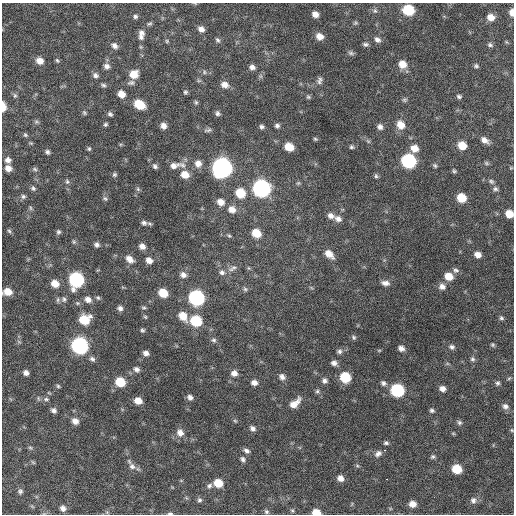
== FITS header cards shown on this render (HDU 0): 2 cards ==
NAXIS1  =                  512 / Axis length
NAXIS2  =                  512 / Axis length

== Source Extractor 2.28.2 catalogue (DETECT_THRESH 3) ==
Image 512 x 512 px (HDU 0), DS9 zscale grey, 1 PNG px = 1 image px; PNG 516 x 516 px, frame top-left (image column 1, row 512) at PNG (2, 3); no overlay
Background 593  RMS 18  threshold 53.5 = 3 sigma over >= 5 px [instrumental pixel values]
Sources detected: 200; all 200 listed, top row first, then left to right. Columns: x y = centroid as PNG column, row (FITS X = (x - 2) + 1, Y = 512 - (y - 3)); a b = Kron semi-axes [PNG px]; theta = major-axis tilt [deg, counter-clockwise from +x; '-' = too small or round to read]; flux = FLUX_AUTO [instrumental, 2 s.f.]
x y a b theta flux
408 10 8 7 - 57000
375 11 7 6 - 2700
512 12 7 4 -88 9400
315 14 6 5 - 6800
135 16 6 5 - 2600
491 17 7 7 - 11000
355 23 6 5 - 1800
149 24 8 5 21 2300
201 29 7 6 - 6300
141 33 9 8 - 5000
320 36 7 6 - 9100
141 37 8 6 46 3700
218 40 7 5 -49 2600
377 40 8 6 -33 4400
167 41 5 5 - 1600
365 44 7 5 -1 2700
490 45 7 5 -28 2700
114 46 8 6 -41 5400
141 47 6 4 -71 1500
351 53 8 5 -15 2600
57 60 7 5 -49 1900
40 61 8 7 - 10000
402 64 8 7 - 14000
107 66 7 7 - 5200
476 66 6 5 - 2300
252 67 6 6 - 4900
204 72 6 5 - 2000
134 74 8 8 - 16000
95 75 7 6 - 4200
319 80 10 6 72 3700
131 83 11 7 10 3900
103 85 8 5 -16 2700
225 85 9 7 -22 8200
185 92 5 5 - 2000
121 94 7 6 - 12000
15 95 7 5 -89 2600
459 96 6 5 - 2600
308 97 6 5 - 2000
404 100 7 5 0 2200
196 102 6 5 - 1900
139 104 9 6 -32 31000
3 107 8 4 -88 14000
84 113 6 5 - 1900
218 113 6 6 - 3100
110 114 6 5 - 2600
36 122 7 5 -6 2300
106 124 5 5 - 2100
401 125 10 8 -61 13000
163 126 7 6 - 6700
277 126 6 5 - 3000
262 127 6 5 - 2900
380 127 6 6 - 4800
208 130 11 4 13 2700
25 135 6 5 - 2100
315 139 5 4 - 1700
485 140 9 6 -37 7100
368 141 7 4 -45 2000
462 145 8 7 - 19000
289 147 7 6 - 19000
351 147 6 5 - 2000
414 148 9 8 - 12000
89 149 6 5 - 2000
47 152 6 5 - 2900
8 160 7 6 - 5600
408 161 8 8 - 190000
198 163 9 8 - 8000
486 163 7 5 -37 1800
182 165 11 8 -38 5800
155 166 6 5 - 3000
174 166 13 8 17 7200
435 166 6 5 - 2100
8 168 7 6 - 8000
222 168 9 9 - 690000
511 168 5 4 - 1100
35 169 7 5 -23 2300
454 171 6 5 - 1900
114 175 6 6 - 2300
185 175 9 7 -23 14000
376 176 6 5 - 2200
67 181 7 5 -64 2300
491 181 7 6 - 2600
298 183 6 4 43 1600
33 188 7 6 - 2600
261 188 9 8 - 400000
138 189 6 5 - 2000
495 189 7 6 - 3000
240 193 8 8 - 28000
23 196 6 6 - 2700
461 198 7 7 - 26000
105 199 7 5 -48 2400
221 202 8 7 - 9400
30 208 7 4 -89 1900
232 209 9 8 - 9300
509 214 6 6 - 16000
331 216 8 7 - 5800
338 219 9 7 -31 6000
144 223 8 7 - 3900
9 231 6 5 - 2000
58 232 6 5 - 2500
256 233 7 6 - 22000
229 236 5 5 - 1700
74 242 6 5 - 2000
97 245 6 6 - 3700
142 246 6 6 - 6500
329 254 11 7 -42 11000
478 255 6 5 - 7900
129 259 10 7 -41 9000
149 260 7 6 - 7300
232 268 14 6 29 4900
456 270 9 6 -8 3500
222 272 7 7 - 3900
183 275 8 6 -24 5500
449 276 8 7 - 17000
76 280 9 8 - 190000
55 283 8 7 - 13000
385 283 10 6 -12 6200
442 287 8 8 - 6100
245 289 6 6 - 2100
7 292 8 6 -5 15000
163 293 7 6 - 25000
98 298 6 5 - 2200
196 298 8 8 - 260000
64 299 8 6 -85 3400
88 299 8 7 - 7100
58 300 7 5 83 2300
77 303 6 5 - 2100
120 308 6 6 - 4000
144 308 7 4 -1 1700
183 316 10 7 -57 16000
145 317 5 4 - 1500
501 318 6 5 - 2300
84 319 9 8 - 34000
196 321 8 7 - 59000
142 330 5 5 - 2000
354 337 7 5 -54 2200
214 340 7 5 -2 2600
19 342 7 4 -19 1600
493 345 6 6 - 2100
80 346 9 8 - 350000
452 347 8 7 - 3900
401 348 7 6 - 5500
379 350 5 3 - 1100
339 351 8 6 31 3300
146 353 6 4 -19 5000
92 359 7 6 - 3300
472 359 7 7 - 3300
334 363 7 6 - 4600
136 369 7 6 - 4400
26 373 5 5 - 4700
234 373 8 7 - 6700
282 377 8 7 - 5300
345 377 8 7 - 42000
509 378 6 4 45 1700
324 381 7 6 - 4000
120 382 8 7 - 33000
254 383 7 6 - 6300
383 383 7 6 - 3500
497 383 6 6 - 2700
58 386 5 5 - 1800
442 389 6 6 - 6600
397 390 8 7 - 120000
317 391 6 6 - 2200
49 393 6 3 -18 1100
190 397 7 6 - 4300
46 399 7 5 -1 2800
138 401 7 6 - 11000
295 403 15 7 42 13000
505 406 8 7 - 5300
54 410 6 5 - 3800
432 410 6 5 - 2600
75 421 8 6 -41 7400
235 421 6 4 -43 1500
459 422 7 6 - 2800
252 428 7 6 - 4000
512 430 6 4 -88 1300
180 433 9 8 - 8800
453 433 6 4 -19 1100
386 443 5 4 - 2400
30 447 6 4 -2 1600
384 450 3 2 - 1900
246 451 7 5 -25 4000
378 453 9 6 34 4700
432 457 6 5 - 2300
243 459 7 6 - 3000
33 462 7 4 -37 1300
132 466 10 8 -42 6300
457 469 7 6 - 32000
340 478 7 6 - 7000
386 479 3 2 - 4300
218 483 8 7 - 21000
209 486 8 6 45 3600
20 491 6 6 - 2700
199 500 6 6 - 2800
473 500 8 7 - 4400
412 504 7 6 - 9100
63 508 7 6 - 5300
266 511 7 6 - 2400
292 511 6 4 -88 1700
316 512 7 5 -9 16000
170 513 7 3 0 2000
At the frame edge (FLAGS 8, measured only in part): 6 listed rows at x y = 512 12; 3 107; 509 214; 7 292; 316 512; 170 513